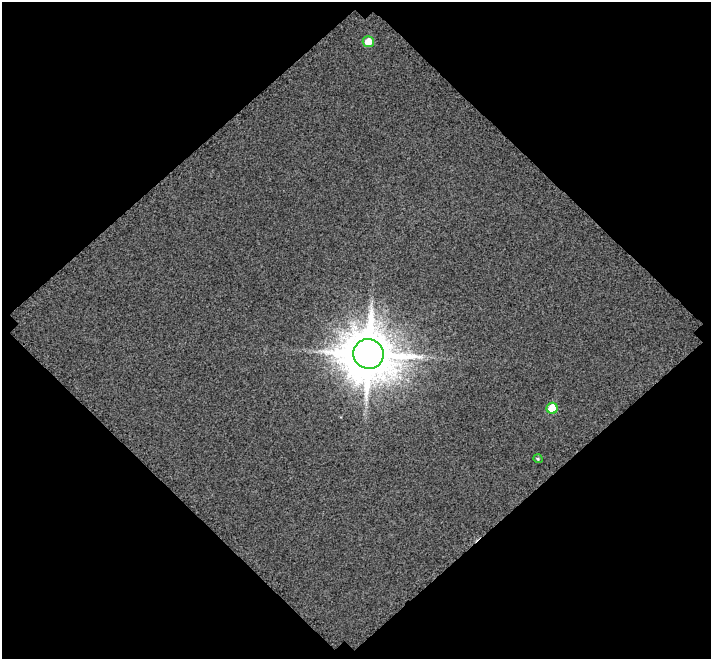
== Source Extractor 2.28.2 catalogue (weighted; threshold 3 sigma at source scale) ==
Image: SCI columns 4082-4790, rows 2608-3264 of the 6021 x 6002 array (HDU 1 of 3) = the unmasked area's bounding box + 8 px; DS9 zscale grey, full resolution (1 PNG px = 1 image px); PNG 713 x 661 px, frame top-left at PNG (2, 2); each listed source drawn as its Kron ellipse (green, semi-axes under 4 px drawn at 4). Shown black and unused: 50% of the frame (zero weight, under 3 of 4 exposures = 20% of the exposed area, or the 3 px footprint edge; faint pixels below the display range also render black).
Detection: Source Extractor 2.28.2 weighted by HDU 2 'WHT'. Background 0.105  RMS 2.2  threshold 10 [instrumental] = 3 sigma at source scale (4.5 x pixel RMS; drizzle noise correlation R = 1.50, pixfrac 1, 0.0396/0.0396 arcsec/px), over >= 5 px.
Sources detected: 4; all 4 listed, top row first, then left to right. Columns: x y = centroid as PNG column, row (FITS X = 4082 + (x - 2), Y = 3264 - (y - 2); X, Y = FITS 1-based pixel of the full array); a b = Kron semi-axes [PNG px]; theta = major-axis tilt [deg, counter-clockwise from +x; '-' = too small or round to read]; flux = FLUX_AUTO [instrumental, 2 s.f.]
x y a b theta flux
368 42 6 5 - 3.0e+03
368 354 15 15 - 1.2e+06
552 408 5 5 - 5.4e+03
538 459 5 3 - 2.3e+02